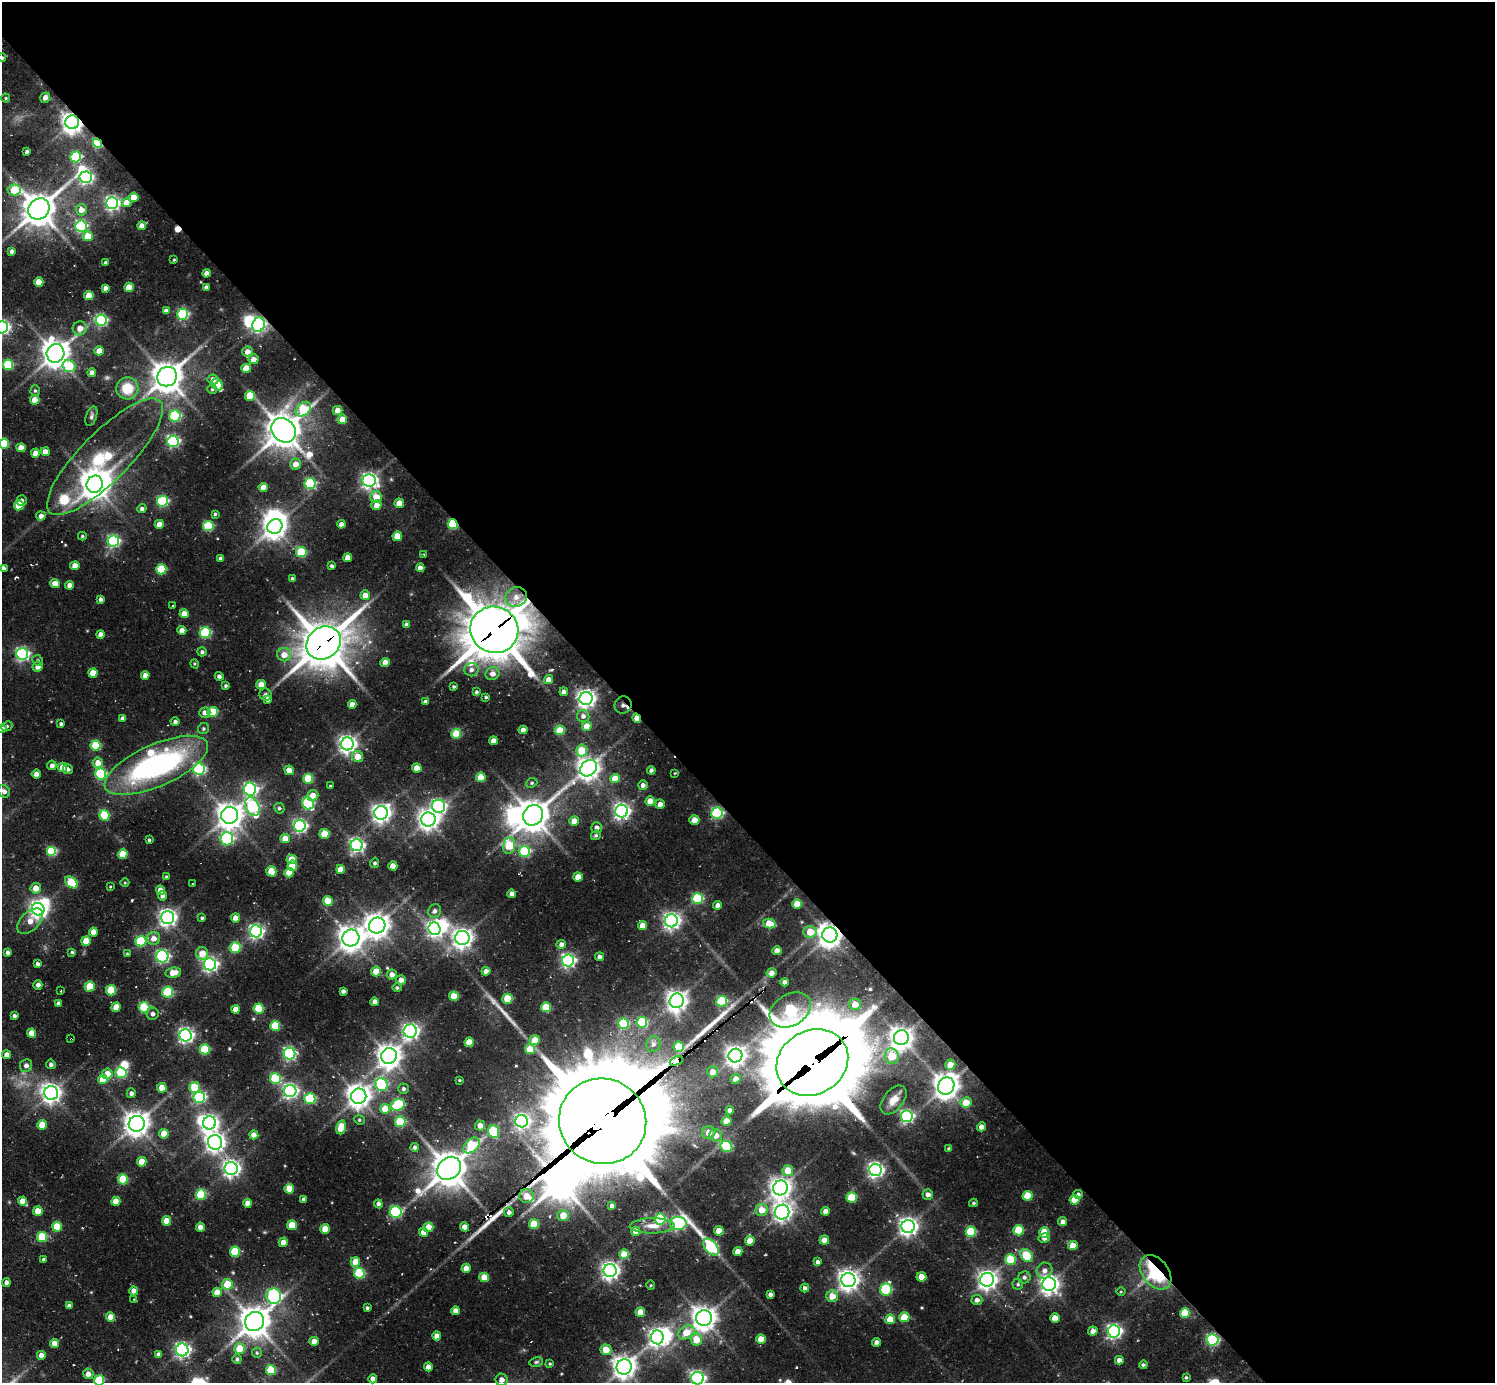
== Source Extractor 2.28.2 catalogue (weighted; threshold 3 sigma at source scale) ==
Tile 8 of 4 x 4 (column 4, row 2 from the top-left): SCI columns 4480-5972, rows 3091-4471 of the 6148 x 6134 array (HDU 1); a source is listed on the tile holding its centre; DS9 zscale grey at full resolution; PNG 1497 x 1385 px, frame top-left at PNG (2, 2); each listed source drawn as its Kron ellipse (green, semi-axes under 4 px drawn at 4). Shown black and unused: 59% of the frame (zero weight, under 2 of 3 exposures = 7% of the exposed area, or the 3 px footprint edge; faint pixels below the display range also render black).
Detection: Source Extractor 2.28.2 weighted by HDU 2 'WHT'; one run over the whole footprint, this tile lists its part. Background 0.136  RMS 0.011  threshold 0.0505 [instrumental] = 3 sigma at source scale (4.5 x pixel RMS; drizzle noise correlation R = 1.50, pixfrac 1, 0.05/0.05 arcsec/px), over >= 5 px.
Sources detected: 503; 1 too faint to see at this stretch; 12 inside a brighter object's white glare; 4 cosmic-ray / hot-pixel residue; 3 long thin detections or spike segments (spike, bleed or trail) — neither listed nor drawn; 4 inside a brighter listed object's ellipse — not listed separately; the other 479 listed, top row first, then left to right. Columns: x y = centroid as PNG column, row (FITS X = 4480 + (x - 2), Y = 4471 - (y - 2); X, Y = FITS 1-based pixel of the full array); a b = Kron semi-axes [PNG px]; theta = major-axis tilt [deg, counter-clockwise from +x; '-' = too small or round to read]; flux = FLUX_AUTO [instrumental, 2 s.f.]
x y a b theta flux
2 58 4 4 - 1.7
6 98 4 4 - 1.3
45 98 5 4 - 6.4
72 122 7 7 - 790
97 143 5 4 - 83
27 152 4 3 - 2.2
76 157 5 5 - 78
86 177 6 6 - 250
14 190 6 5 - 35
134 197 5 4 - 17
112 203 6 6 - 280
126 203 5 4 - 11
39 209 11 10 - 1800
81 210 5 5 - 8.3
81 226 5 5 - 140
142 226 4 4 - 7.6
88 236 5 5 - 24
12 251 4 3 - 3.2
174 260 3 2 - 0.94
105 263 3 3 - 1.8
206 273 4 4 - 6.4
39 282 4 4 - 20
129 287 5 4 - 20
206 287 4 3 - 3.2
105 288 4 4 - 4.1
89 295 5 4 - 19
166 311 4 4 - 5.2
183 314 5 5 - 120
101 320 6 5 - 130
259 325 7 6 - 200
2 327 6 6 - 270
80 328 7 7 - 8.9
99 351 5 4 - 10
247 352 5 5 - 7.4
55 353 9 9 - 1300
253 359 5 4 - 8
8 365 5 5 - 67
69 366 6 6 - 40
246 368 5 4 - 22
92 373 4 4 - 7.6
167 377 10 9 - 1600
213 379 5 5 - 7.5
217 385 6 5 - 29
127 388 11 11 - 25
212 389 4 4 - 1.5
35 391 5 4 - 1.6
250 396 5 5 - 28
35 400 5 4 - 18
303 409 9 6 42 58
337 410 5 4 - 10
91 416 10 5 71 2.7
175 416 5 5 - 100
342 419 4 4 - 14
284 430 13 11 -46 2000
173 441 6 5 - 180
4 444 5 5 - 49
21 448 4 4 - 11
45 452 4 4 - 10
35 453 4 4 - 9
105 457 78 24 45 100
296 464 5 5 - 9
369 481 6 6 - 370
310 483 5 5 - 110
95 484 9 8 - 1300
263 487 4 4 - 10
376 497 6 5 - 16
22 500 5 5 - 3.1
162 501 5 5 - 120
399 503 5 4 - 15
19 505 5 5 - 32
376 505 5 5 - 8.2
142 509 4 4 - 3.4
215 514 3 3 - 1.7
41 516 5 4 - 5.4
159 524 4 4 - 14
341 524 4 4 - 5.4
453 524 5 5 - 70
208 526 5 5 - 64
275 526 8 7 - 910
82 536 4 3 - 1.4
397 536 5 4 - 19
113 541 6 5 - 180
301 552 5 5 - 58
424 554 3 3 - 0.91
348 558 4 4 - 11
221 559 4 4 - 4.3
75 566 4 4 - 11
332 566 3 3 - 1.7
3 568 4 4 - 4.1
420 568 4 4 - 6.1
161 569 5 5 - 53
292 579 4 3 - 2.6
55 584 5 4 - 11
70 585 4 4 - 8.2
365 595 5 5 - 9.8
516 597 11 10 - 11
101 599 4 4 - 3.7
173 605 3 3 - 2.5
184 614 4 4 - 11
407 625 4 4 - 4.9
182 630 4 4 - 9
494 630 24 23 - 4500
205 633 5 5 - 95
100 634 4 4 - 6
324 643 18 15 40 3300
202 652 4 4 - 2.4
22 654 6 6 - 210
284 655 7 6 - 11
38 660 6 5 - 1.8
385 663 4 4 - 12
195 664 5 3 - 1
38 667 5 5 - 6.6
471 670 7 6 - 4.1
93 673 4 4 - 16
493 674 7 6 - 6.2
145 675 4 4 - 7
219 676 4 4 - 3.2
548 680 5 4 - 9.2
261 685 4 4 - 16
226 686 4 4 - 1.9
454 687 3 3 - 1.6
476 692 4 3 - 1.7
564 692 4 4 - 4.8
266 695 6 6 - 3.5
486 697 3 3 - 1.4
586 698 6 6 - 540
268 699 4 4 - 4.6
425 702 4 4 - 3.8
352 704 4 4 - 7.3
623 705 9 8 - 6.5
213 712 5 5 - 54
205 713 5 5 - 5.9
583 716 6 6 - 4.4
123 718 4 4 - 4.7
637 718 5 3 - 19
175 722 4 4 - 2.9
61 724 4 3 - 2.2
7 726 6 4 26 1.8
587 726 5 4 - 12
2 729 4 4 - 3.8
203 729 6 5 - 2.1
523 730 4 4 - 7.9
560 730 5 5 - 32
456 734 5 5 - 42
493 741 4 4 - 7.6
347 744 6 6 - 490
96 746 5 5 - 51
582 750 6 5 - 32
358 756 6 5 - 14
98 763 5 5 - 11
52 765 5 4 - 4
156 765 56 21 24 240
62 767 4 4 - 13
417 768 5 4 - 13
588 768 9 7 40 870
68 769 5 4 - 2.6
199 769 6 6 - 150
289 770 5 4 - 9.1
651 770 4 4 - 2.6
675 773 4 3 - 0.83
36 774 4 4 - 6
101 774 5 5 - 100
481 777 5 4 - 23
615 778 5 4 - 19
308 779 5 5 - 47
532 783 6 4 23 1.6
643 785 5 4 - 4.2
330 786 3 3 - 0.95
250 789 6 6 - 210
4 791 6 5 - 3.9
313 795 6 5 - 12
650 801 5 4 - 12
308 803 6 5 - 110
660 804 5 4 - 6
439 806 6 6 - 260
252 807 10 6 -63 120
279 808 5 5 - 2.1
622 811 6 6 - 390
381 813 7 6 - 550
717 813 6 5 - 140
104 815 5 5 - 55
230 815 9 8 - 1100
533 815 11 9 48 1600
428 819 7 7 - 700
694 820 5 4 - 13
574 821 5 4 - 13
300 826 6 6 - 240
597 828 5 5 - 4.7
324 834 5 5 - 27
596 835 5 4 - 1.9
227 839 6 6 - 120
285 839 5 4 - 15
149 840 3 3 - 1.5
357 845 6 6 - 260
509 845 8 5 76 47
52 851 5 5 - 70
525 851 5 5 - 91
123 854 5 5 - 23
292 859 5 4 - 15
375 863 5 4 - 2
292 866 5 5 - 30
393 866 4 4 - 12
340 869 4 4 - 16
271 871 5 5 - 34
289 873 5 4 - 11
166 877 4 3 - 1.9
578 877 5 4 - 13
71 882 7 5 -39 35
125 883 4 3 - 0.92
192 884 3 2 - 0.96
110 887 3 2 - 0.84
36 888 5 5 - 11
160 890 5 4 - 9.2
512 894 4 4 - 6.4
162 896 5 4 - 4
697 899 5 5 - 85
328 901 5 5 - 25
797 904 5 4 - 17
718 905 4 4 - 5.7
38 909 6 6 - 480
434 911 7 6 - 4
167 917 6 6 - 450
202 918 4 4 - 1.8
236 918 4 4 - 11
30 921 16 9 44 12
671 921 6 6 - 430
769 923 6 4 -15 19
642 925 4 4 - 12
377 926 8 8 - 960
435 929 6 6 - 340
256 931 6 6 - 280
93 932 4 4 - 10
810 932 7 5 1 19
830 935 7 7 - 960
154 938 6 6 - 8.8
351 938 8 8 - 1000
462 938 7 7 - 640
86 941 5 4 - 17
141 941 5 5 - 72
561 944 5 4 - 5
235 948 5 5 - 42
777 951 4 4 - 11
8 952 4 4 - 3
72 952 4 3 - 1.7
202 953 6 6 - 15
127 954 4 4 - 1.3
162 956 6 6 - 180
600 957 4 4 - 4.1
568 960 6 6 - 260
38 964 4 3 - 3.2
210 964 6 6 - 310
376 971 5 5 - 15
486 971 4 4 - 5.3
173 973 8 5 9 13
771 973 5 4 - 6.9
392 975 5 5 - 6.6
401 980 5 5 - 6.7
785 982 4 4 - 5
38 985 5 4 - 4
90 986 5 5 - 33
397 988 5 4 - 1.9
111 990 5 5 - 41
61 991 3 2 - 0.82
343 991 4 4 - 3.4
168 992 5 5 - 77
454 996 5 4 - 25
507 999 5 5 - 33
677 1001 7 7 - 670
722 1001 5 5 - 85
375 1002 4 4 - 7.5
58 1003 4 4 - 2.7
855 1004 6 5 - 15
116 1007 4 4 - 11
144 1007 5 5 - 66
546 1007 5 5 - 36
235 1009 4 4 - 8.8
259 1009 5 5 - 49
790 1010 22 15 31 120
153 1014 6 6 - 3.6
14 1016 4 4 - 2.6
642 1022 5 5 - 72
623 1024 5 5 - 69
275 1026 5 5 - 47
410 1031 6 6 - 370
31 1033 4 4 - 14
186 1035 6 6 - 320
901 1038 7 7 - 840
71 1039 3 2 - 1.2
535 1040 5 5 - 20
469 1042 5 4 - 19
653 1044 8 7 - 3.9
679 1047 5 5 - 33
205 1049 5 5 - 54
530 1049 5 5 - 27
289 1054 6 6 - 200
7 1055 4 4 - 6.6
389 1056 8 7 - 960
735 1056 7 7 - 670
892 1056 8 7 - 31
676 1061 7 4 24 1100
812 1062 37 32 29 13000
51 1064 5 5 - 3.1
950 1065 5 5 - 15
26 1066 6 6 - 5
713 1072 5 5 - 10
121 1073 5 5 - 94
107 1074 5 5 - 11
275 1078 5 5 - 70
103 1079 5 5 - 23
736 1079 5 4 - 6.5
459 1080 3 3 - 1.1
381 1084 6 6 - 86
946 1086 9 8 - 1100
194 1087 5 5 - 35
162 1088 5 4 - 17
404 1089 5 5 - 2.4
290 1091 6 6 - 300
51 1093 7 7 - 590
131 1093 5 4 - 3.2
359 1096 8 7 - 970
199 1097 6 5 - 140
310 1099 5 5 - 86
893 1100 17 10 51 11
966 1102 5 5 - 18
398 1105 7 5 28 88
385 1109 5 5 - 23
730 1110 4 4 - 4.5
907 1116 6 6 - 190
359 1120 5 4 - 1.4
522 1121 6 6 - 320
603 1121 44 42 -31 24000
726 1121 5 4 - 15
400 1122 5 5 - 65
209 1123 6 6 - 410
137 1124 8 7 - 1100
42 1125 5 5 - 19
480 1126 5 5 - 9.2
341 1127 7 4 75 18
981 1127 4 4 - 5
494 1131 6 5 - 48
709 1133 7 6 - 10
164 1134 5 4 - 14
254 1135 4 4 - 9.2
716 1135 6 6 - 10
215 1142 7 7 - 560
471 1145 9 6 44 62
726 1146 6 5 - 77
415 1147 4 4 - 2.6
949 1149 4 3 - 2.2
142 1162 5 4 - 18
231 1168 6 6 - 420
449 1168 13 10 40 2100
875 1170 6 6 - 340
788 1171 5 5 - 23
123 1179 5 5 - 42
780 1188 7 7 - 740
289 1189 5 5 - 21
201 1194 5 5 - 58
928 1194 5 5 - 5
1078 1194 5 4 - 2.6
526 1196 7 6 - 17
1027 1196 5 5 - 32
852 1197 5 5 - 46
304 1200 4 4 - 4.3
1075 1200 5 5 - 26
22 1201 4 4 - 9.4
116 1201 4 4 - 14
248 1203 4 4 - 7.7
973 1203 4 3 - 1.5
378 1204 4 4 - 2.9
612 1206 4 4 - 3.5
762 1210 6 6 - 15
38 1211 5 4 - 16
826 1211 4 4 - 6.5
396 1212 6 6 - 120
509 1212 5 5 - 4
782 1212 7 7 - 520
563 1216 6 5 - 16
660 1219 5 5 - 77
166 1221 5 4 - 17
1062 1222 4 4 - 5.3
678 1223 8 6 1 230
534 1224 5 5 - 31
292 1225 5 5 - 27
652 1226 22 7 1 13
908 1226 6 6 - 530
57 1227 5 5 - 29
200 1227 4 4 - 8
428 1227 5 5 - 19
465 1227 4 4 - 9.2
325 1229 5 5 - 19
1019 1230 5 5 - 40
636 1231 4 4 - 11
719 1231 5 4 - 17
424 1232 4 4 - 13
971 1232 5 5 - 62
1044 1232 5 5 - 32
42 1237 5 5 - 48
1044 1238 6 4 12 3.8
824 1240 4 4 - 11
750 1241 5 4 - 16
283 1242 5 4 - 8.6
1073 1246 5 4 - 19
711 1247 10 6 -50 140
235 1252 5 5 - 52
738 1252 4 4 - 10
624 1254 5 5 - 22
1026 1255 7 5 -52 39
44 1260 3 3 - 2.5
1010 1260 5 5 - 47
355 1262 5 5 - 17
818 1262 4 4 - 3.2
466 1268 4 4 - 10
610 1271 6 6 - 500
1044 1271 8 7 - 5.1
1156 1272 19 13 -52 100
359 1273 5 5 - 74
484 1277 5 4 - 19
921 1277 5 4 - 18
1024 1277 6 6 - 2.8
848 1280 7 7 - 710
987 1280 7 7 - 590
6 1282 4 4 - 3.9
227 1284 5 5 - 28
1018 1284 6 5 - 1.9
1049 1284 7 7 - 580
651 1285 5 3 - 1.1
805 1288 4 4 - 3.6
886 1289 6 5 - 80
134 1291 4 4 - 6.5
217 1292 4 4 - 16
1121 1292 5 3 - 0.96
770 1294 4 4 - 3.6
274 1296 8 7 - 170
832 1296 6 6 - 13
134 1299 3 3 - 0.82
977 1300 5 5 - 4.4
69 1306 4 4 - 3.6
367 1308 3 3 - 1.8
455 1311 4 4 - 6.3
640 1312 4 4 - 12
1185 1313 5 5 - 41
110 1317 5 4 - 12
904 1317 5 5 - 28
704 1318 8 8 - 1000
1055 1318 5 4 - 14
890 1319 5 5 - 19
255 1322 10 9 - 1600
1093 1331 4 4 - 5.1
1114 1331 6 6 - 310
686 1332 8 6 32 21
437 1336 4 4 - 7.4
657 1337 7 6 - 440
696 1339 6 5 - 22
761 1339 4 4 - 19
1212 1340 6 5 - 170
314 1341 4 4 - 9.7
877 1342 4 4 - 5.5
54 1343 4 4 - 8.5
239 1349 5 5 - 23
182 1350 6 6 - 290
606 1350 5 5 - 15
257 1353 5 5 - 1.6
41 1355 4 4 - 5.9
159 1355 4 4 - 4.3
237 1359 5 4 - 2.2
1119 1360 4 4 - 5.5
536 1362 7 4 10 1.8
550 1364 4 3 - 1.1
1143 1365 4 4 - 1.6
428 1367 4 4 - 7.9
624 1367 8 7 - 900
271 1370 5 5 - 48
88 1374 5 5 - 6.6
1186 1377 3 3 - 1.4
697 1378 6 6 - 290
373 1379 4 4 - 6.3
99 1380 5 5 - 59
502 1380 6 6 - 6.9
Overlapping masked pixels (flux is a lower limit): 16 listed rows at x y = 72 122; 97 143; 259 325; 453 524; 494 630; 324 643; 623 705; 637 718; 717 813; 830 935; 71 1039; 676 1061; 812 1062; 603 1121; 1156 1272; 1212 1340
Isophote crosses this tile's border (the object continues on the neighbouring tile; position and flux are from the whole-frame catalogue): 7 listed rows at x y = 2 58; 2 327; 4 444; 3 568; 2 729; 697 1378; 99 1380